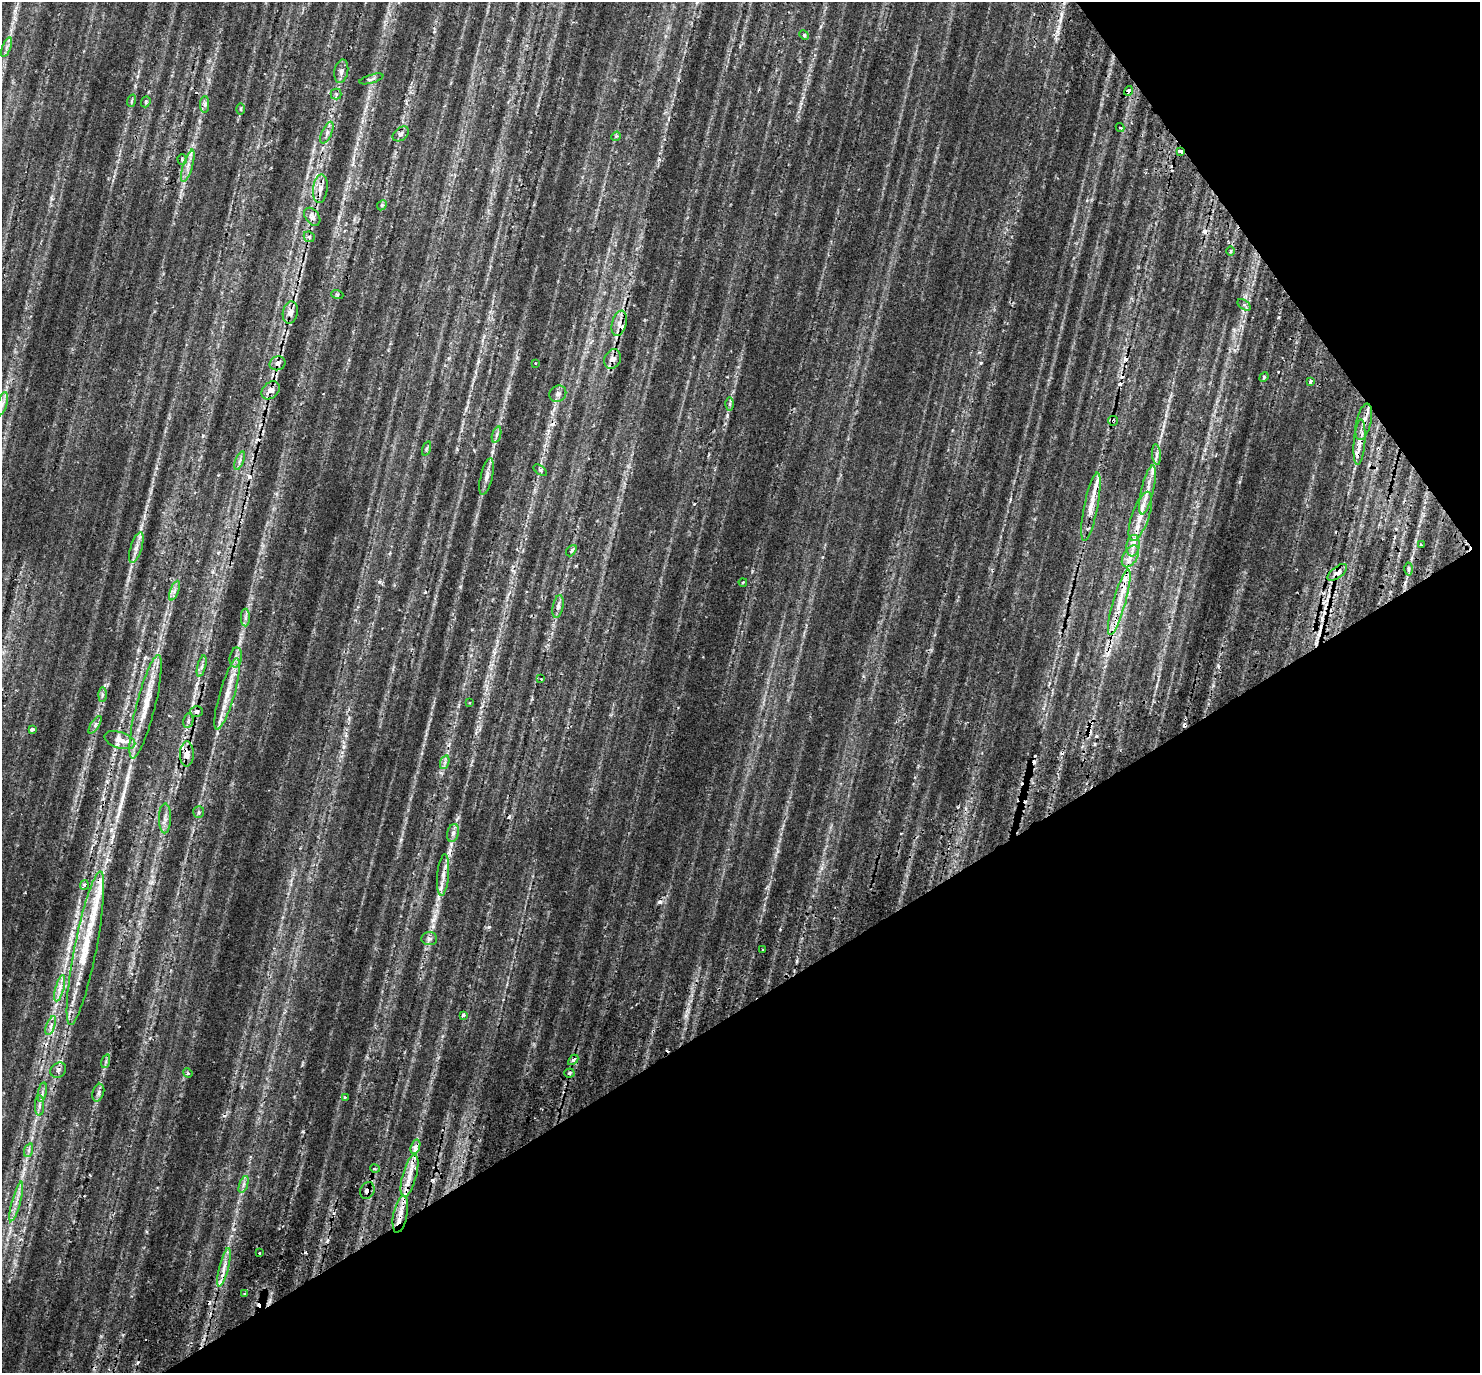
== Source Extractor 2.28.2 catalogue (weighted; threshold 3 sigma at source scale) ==
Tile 12 of 4 x 4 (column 4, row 3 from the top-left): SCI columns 4500-5977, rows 1589-2959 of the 6050 x 5977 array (HDU 1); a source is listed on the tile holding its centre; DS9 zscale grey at full resolution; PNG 1482 x 1375 px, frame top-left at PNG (2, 2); each listed source drawn as its Kron ellipse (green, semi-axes under 4 px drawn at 4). Shown black and unused: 33% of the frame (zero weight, under 2 of 3 exposures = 5% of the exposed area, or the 3 px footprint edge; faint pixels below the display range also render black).
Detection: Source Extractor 2.28.2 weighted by HDU 2 'WHT'; one run over the whole footprint, this tile lists its part. Background 0.0706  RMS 0.0056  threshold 0.0252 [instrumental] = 3 sigma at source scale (4.5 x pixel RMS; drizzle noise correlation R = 1.50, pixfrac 1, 0.0396/0.0396 arcsec/px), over >= 5 px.
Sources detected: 147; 24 cosmic-ray / hot-pixel residue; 1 long thin detection or spike segment (spike, bleed or trail) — neither listed nor drawn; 18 inside a brighter listed object's ellipse — not listed separately; the other 104 listed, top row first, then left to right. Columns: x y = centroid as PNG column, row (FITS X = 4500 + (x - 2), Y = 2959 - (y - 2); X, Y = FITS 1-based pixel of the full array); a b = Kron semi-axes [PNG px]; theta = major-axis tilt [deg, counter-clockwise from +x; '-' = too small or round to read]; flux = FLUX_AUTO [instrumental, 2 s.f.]
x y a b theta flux
804 35 5 4 - 0.73
6 47 10 3 69 1.5
341 71 12 7 78 2.2
371 79 12 4 16 1.4
1128 91 5 4 - 2.3
336 94 5 5 - 0.93
131 101 6 4 71 0.81
146 102 6 4 70 0.89
205 104 8 4 89 1.4
240 109 6 3 -89 0.62
1120 127 4 3 - 1
327 133 12 5 66 2.3
401 134 9 6 37 1.7
616 136 5 4 - 0.62
1180 151 4 3 - 3.6
182 159 5 4 - 0.86
188 166 17 5 73 3.4
320 189 14 7 84 4.1
382 205 5 4 - 0.66
312 217 10 6 -53 2.6
309 237 6 5 - 1.2
1230 251 4 3 - 0.8
337 294 6 4 -19 0.64
1244 305 7 4 -37 1.1
290 313 11 7 80 4.2
619 323 13 7 76 4.1
613 359 10 8 67 4.3
277 363 8 6 23 2.5
535 363 3 2 - 0.62
1264 377 5 4 - 0.6
1310 381 4 3 - 2.2
271 390 10 7 45 4
558 394 9 7 42 2.1
2 404 12 5 75 2.4
730 404 6 4 89 0.93
1113 421 5 5 - 0.77
1364 422 19 7 77 5
496 435 8 3 71 1.2
1360 442 23 5 86 5.1
427 448 7 3 71 0.87
1157 455 10 4 -85 1.8
240 461 9 3 69 1.3
540 470 8 4 -36 0.88
487 476 19 6 76 3
1148 490 25 6 77 5.7
1091 507 35 7 79 8.4
1140 516 26 8 71 8.7
1422 545 3 2 - 0.94
1133 546 11 6 82 3.7
136 548 16 5 73 3.4
571 551 6 4 50 1.2
1130 556 12 7 59 4.2
1408 569 6 4 90 0.92
1337 572 11 5 38 3.7
743 582 4 2 - 0.47
175 591 10 3 69 1.7
1119 602 34 6 74 10
558 607 11 5 78 2.2
245 618 9 4 90 1.5
236 657 10 6 79 2.2
202 666 11 3 75 1.7
541 679 2 2 - 0.4
227 694 37 7 74 9.8
102 695 7 4 89 1.2
469 703 3 2 - 0.48
146 707 53 9 76 16
196 711 6 5 - 1.9
188 721 7 5 80 1.3
95 725 10 4 58 1.7
32 729 4 3 - 2.9
120 740 16 8 -18 6
187 754 12 7 89 4.9
445 762 7 4 72 1.4
199 812 6 5 - 0.97
165 818 15 6 89 3
453 833 9 5 75 2.3
443 875 21 6 85 4.8
84 885 5 4 - 0.97
429 939 8 6 -4 1.8
85 948 78 11 79 29
763 949 3 2 - 0.76
60 988 13 3 75 2.6
463 1015 4 4 - 1.3
51 1026 10 3 69 1.5
573 1060 6 3 45 0.96
106 1061 7 4 72 1
58 1070 8 7 - 1.8
188 1073 5 4 - 0.75
569 1073 5 4 - 0.85
42 1092 10 4 78 1.5
98 1093 9 5 73 1.7
345 1097 3 3 - 1.2
39 1106 10 4 89 1.7
415 1147 7 4 71 2.1
29 1150 7 4 71 1.2
375 1169 5 3 - 0.63
409 1176 22 7 75 7.2
244 1184 9 4 71 1.5
367 1191 9 7 63 2.7
16 1201 20 3 74 3.3
400 1214 19 7 79 6.7
259 1253 3 3 - 1.3
224 1267 20 5 76 4.4
245 1293 4 2 - 0.59
Overlapping masked pixels (flux is a lower limit): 18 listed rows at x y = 1128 91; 1180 151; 320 189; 613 359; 271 390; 1113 421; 1364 422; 1360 442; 1091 507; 1130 556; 1337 572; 1119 602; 202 666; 196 711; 187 754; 443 875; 367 1191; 400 1214
Isophote crosses this tile's border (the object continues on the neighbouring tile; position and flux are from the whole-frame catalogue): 1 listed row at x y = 2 404
Unlisted compact peaks at least as high as the median listed source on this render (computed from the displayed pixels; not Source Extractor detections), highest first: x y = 1058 29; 489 927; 492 452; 433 920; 401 840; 727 415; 460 587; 981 363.